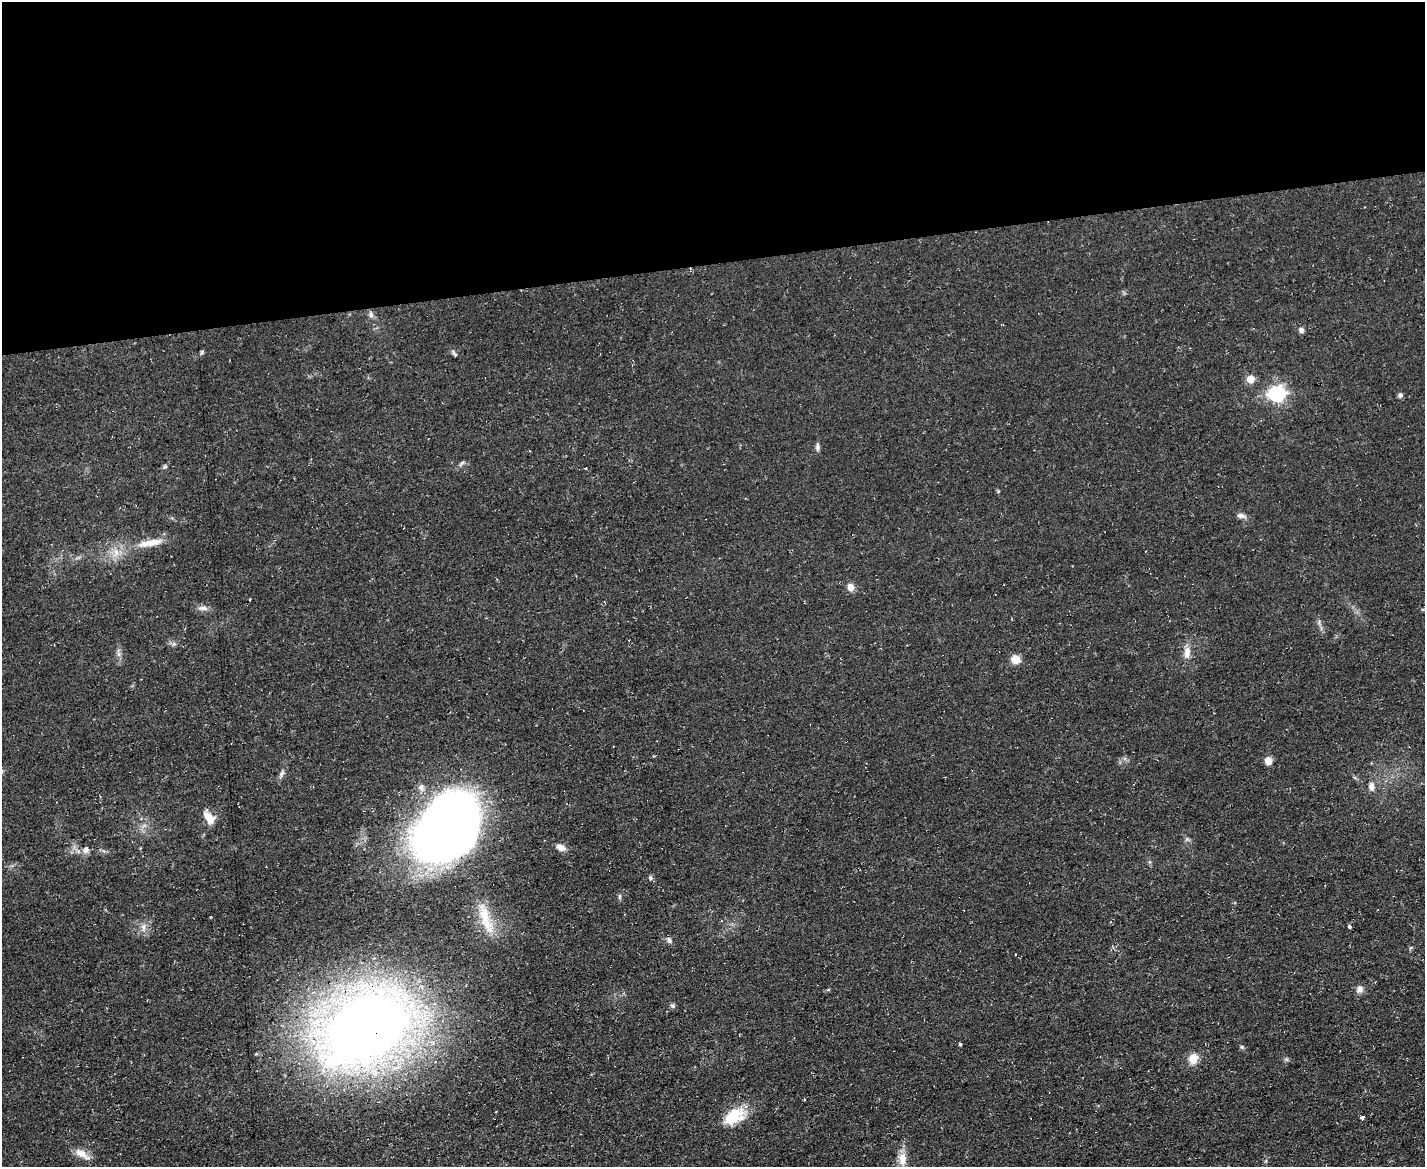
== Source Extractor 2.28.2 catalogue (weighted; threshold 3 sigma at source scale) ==
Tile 2 of 3 x 4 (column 2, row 1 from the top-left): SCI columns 1552-2974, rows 3496-4660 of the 4641 x 4660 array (HDU 1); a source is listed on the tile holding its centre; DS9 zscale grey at full resolution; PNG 1427 x 1169 px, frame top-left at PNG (2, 2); no overlay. Shown black and unused: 23% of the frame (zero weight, under 3 of 4 exposures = <1% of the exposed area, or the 3 px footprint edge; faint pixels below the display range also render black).
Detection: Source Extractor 2.28.2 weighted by HDU 2 'WHT'; one run over the whole footprint, this tile lists its part. Background 0.0603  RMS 0.0071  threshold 0.0321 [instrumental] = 3 sigma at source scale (4.5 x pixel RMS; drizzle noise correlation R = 1.50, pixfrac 1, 0.05/0.05 arcsec/px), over >= 5 px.
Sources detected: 42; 1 inside a brighter object's white glare — not listed; the other 41 listed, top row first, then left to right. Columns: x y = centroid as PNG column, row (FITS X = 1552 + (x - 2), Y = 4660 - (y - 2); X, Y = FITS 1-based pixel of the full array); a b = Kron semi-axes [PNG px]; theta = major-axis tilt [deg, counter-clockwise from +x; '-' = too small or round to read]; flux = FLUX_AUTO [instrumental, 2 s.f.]
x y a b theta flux
371 315 8 6 -68 2.2
1301 330 7 6 - 2.3
202 352 6 5 - 1
454 353 10 4 -53 1.5
1250 379 5 5 - 17
1277 394 7 7 - 180
1400 395 7 6 - 1.7
817 447 10 5 -89 2.1
462 463 10 3 44 1.5
1241 516 13 6 -11 2.8
150 543 37 9 11 13
116 552 11 7 90 5.2
851 587 8 8 - 4.9
203 608 14 6 -1 3.3
173 644 6 4 71 1.2
1187 652 15 7 87 6.4
1015 659 10 9 - 7.2
1268 761 8 7 - 5.6
282 774 10 5 71 2
1372 787 11 7 -88 3.8
421 788 11 7 -60 3.4
209 817 19 9 -55 8.7
451 827 64 44 52 710
561 847 11 7 -24 4.5
86 850 10 7 73 2.9
650 878 7 4 -82 1.2
619 896 6 4 -71 1
484 916 37 13 -78 19
1350 926 4 3 - 4.7
144 927 10 4 -90 2.5
669 940 8 6 -64 1.9
1360 989 9 8 - 3.5
672 1006 7 5 -3 1.4
367 1027 63 42 32 1100
960 1044 4 4 - 0.85
1242 1047 5 5 - 1.1
1193 1059 11 9 69 9
734 1116 27 16 30 22
1362 1117 4 3 - 6.5
81 1153 17 10 -24 7.3
902 1159 17 10 87 8.6
Overlapping masked pixels (flux is a lower limit): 2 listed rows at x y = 451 827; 367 1027